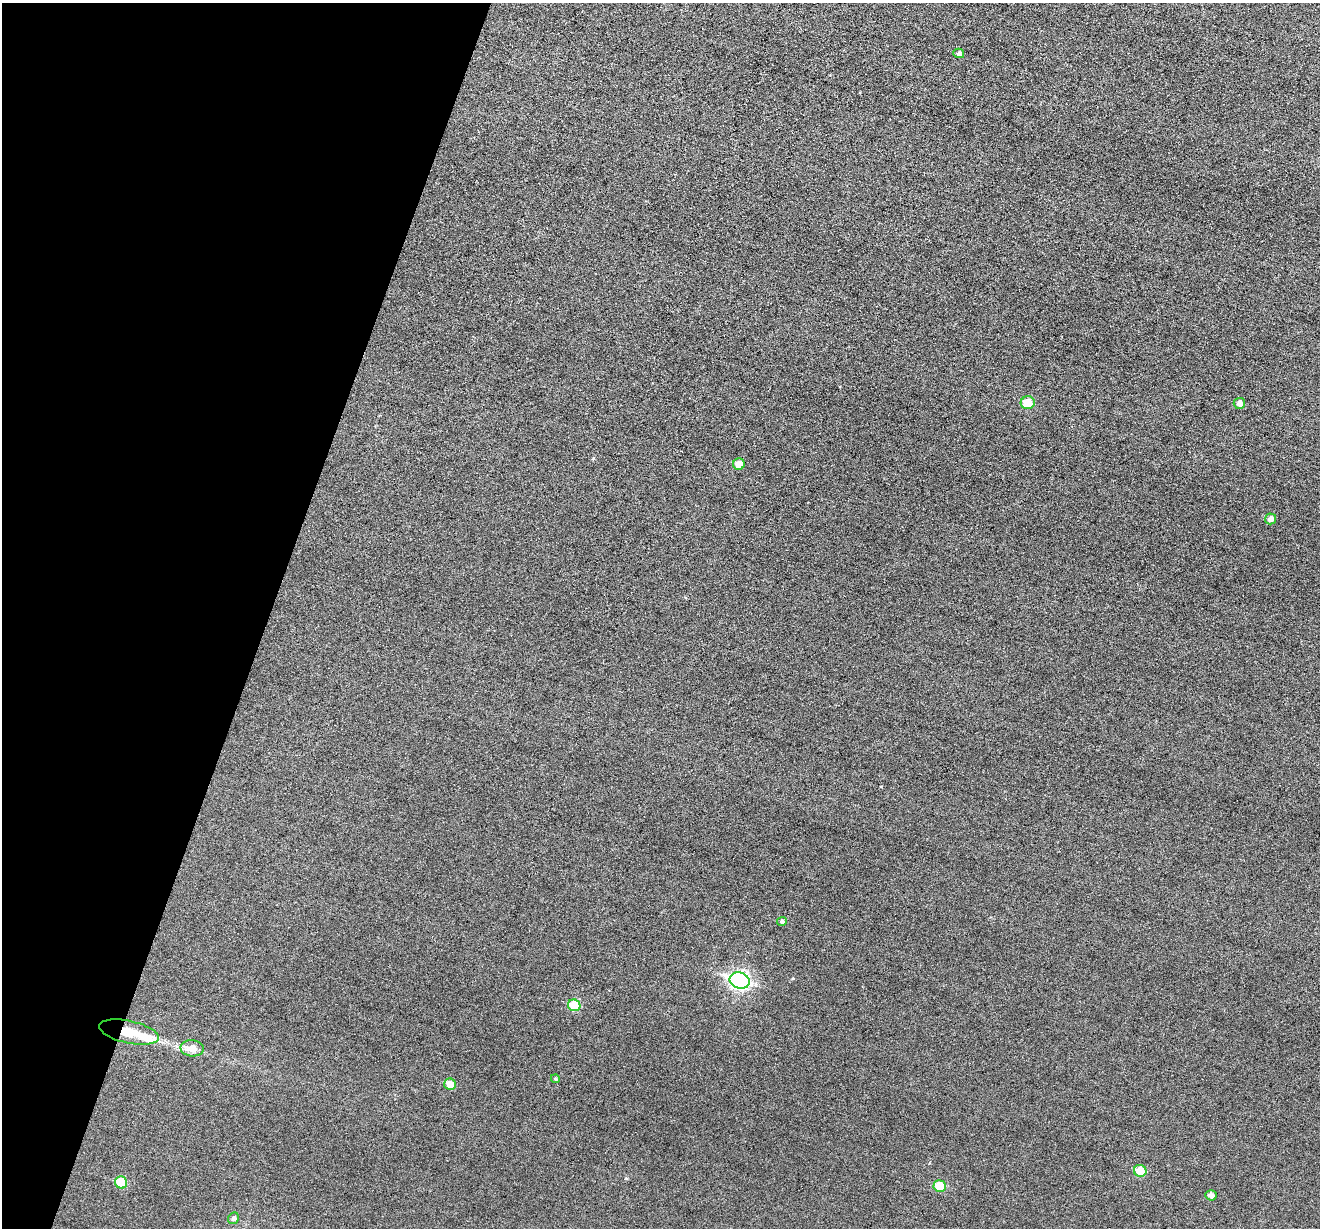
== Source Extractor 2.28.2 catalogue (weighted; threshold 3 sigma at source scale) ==
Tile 9 of 4 x 4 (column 1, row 3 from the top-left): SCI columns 1-1318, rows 1357-2582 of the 5274 x 5294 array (HDU 1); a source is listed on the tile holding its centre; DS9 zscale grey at full resolution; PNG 1322 x 1230 px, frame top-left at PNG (2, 3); each listed source drawn as its Kron ellipse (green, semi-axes under 4 px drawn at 4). Shown black and unused: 20% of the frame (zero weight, under 3 of 6 exposures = <1% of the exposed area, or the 3 px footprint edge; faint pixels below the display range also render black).
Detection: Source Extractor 2.28.2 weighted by HDU 2 'WHT'; one run over the whole footprint, this tile lists its part. Background 0.0399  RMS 0.0054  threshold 0.0222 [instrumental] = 3 sigma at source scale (4.09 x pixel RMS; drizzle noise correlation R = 1.36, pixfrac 0.8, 0.05/0.05 arcsec/px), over >= 5 px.
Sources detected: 18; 1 inside a brighter object's white glare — neither listed nor drawn; the other 17 listed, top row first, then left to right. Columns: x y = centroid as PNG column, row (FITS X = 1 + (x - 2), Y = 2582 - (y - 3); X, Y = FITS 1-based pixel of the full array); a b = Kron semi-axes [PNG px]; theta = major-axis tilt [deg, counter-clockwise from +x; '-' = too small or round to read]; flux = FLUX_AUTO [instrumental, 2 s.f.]
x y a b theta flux
959 53 5 4 - 1.4
1028 403 7 6 - 9.3
1239 403 5 5 - 2.4
739 464 6 5 - 5.3
1270 519 6 5 - 2.4
782 922 5 4 - 1.1
740 981 10 8 -17 150
574 1005 6 6 - 16
129 1032 30 11 -12 13
192 1048 12 8 -4 6.2
555 1079 4 4 - 0.71
450 1084 6 5 - 6.4
1140 1171 6 6 - 9.4
121 1182 6 6 - 14
940 1186 6 6 - 12
1211 1195 5 5 - 2.4
233 1218 6 5 - 1.2
Overlapping masked pixels (flux is a lower limit): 1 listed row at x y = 129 1032